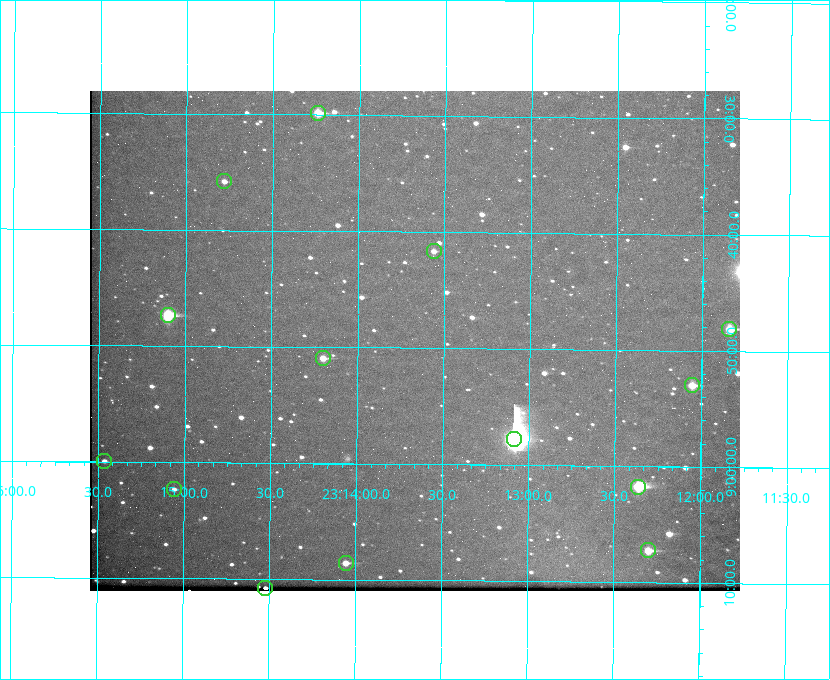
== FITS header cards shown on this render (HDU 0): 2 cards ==
NAXIS1  =                  650 / Width of table row in bytes
NAXIS2  =                  500 / Number of rows in table

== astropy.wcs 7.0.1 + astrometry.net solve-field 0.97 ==
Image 650 x 500 px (HDU 0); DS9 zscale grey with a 90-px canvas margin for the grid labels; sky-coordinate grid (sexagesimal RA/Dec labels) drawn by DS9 from the SOLVED WCS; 14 Tycho-2 reference stars matched to detected sources circled (green)
Header WCS: none
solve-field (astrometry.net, Tycho-2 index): SOLVED blind (the file carries no WCS)
Solved WCS: RA---TAN-SIP/DEC--TAN-SIP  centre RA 23:13:40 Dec +08:49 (348.42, +8.82 deg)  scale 5.16 arcsec/px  FOV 55.9' x 43.0'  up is +179 deg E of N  parity flipped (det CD > 0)
(file carries no celestial WCS; the grid is the blind solution)
Tycho-2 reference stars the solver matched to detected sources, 14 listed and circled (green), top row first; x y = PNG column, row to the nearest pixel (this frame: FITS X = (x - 90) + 1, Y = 500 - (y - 91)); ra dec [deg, ICRS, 3 dp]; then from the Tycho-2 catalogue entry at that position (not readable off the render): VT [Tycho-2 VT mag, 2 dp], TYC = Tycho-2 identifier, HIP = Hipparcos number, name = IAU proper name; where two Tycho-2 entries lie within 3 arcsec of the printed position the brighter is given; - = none
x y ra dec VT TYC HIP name
318 113 348.560 +8.498 9.78 1161-1619-1 - -
224 181 348.695 +8.597 11.30 1161-1571-1 - -
434 251 348.391 +8.694 11.47 1161-728-1 - -
168 315 348.775 +8.789 8.97 1161-884-1 114784 -
729 329 347.960 +8.802 9.24 1161-1027-1 - -
323 358 348.550 +8.849 10.80 1161-574-1 - -
692 385 348.014 +8.883 10.51 1161-1048-1 - -
514 439 348.271 +8.963 6.92 1161-1161-1 114608 -
104 461 348.866 +8.999 11.82 1161-694-1 - -
638 487 348.091 +9.029 8.14 1161-448-1 114562 -
174 489 348.765 +9.039 11.87 1161-1547-1 - -
648 550 348.075 +9.120 9.77 1161-768-1 - -
346 563 348.514 +9.143 10.38 1161-1071-1 - -
265 588 348.631 +9.180 11.26 1161-1559-1 - -